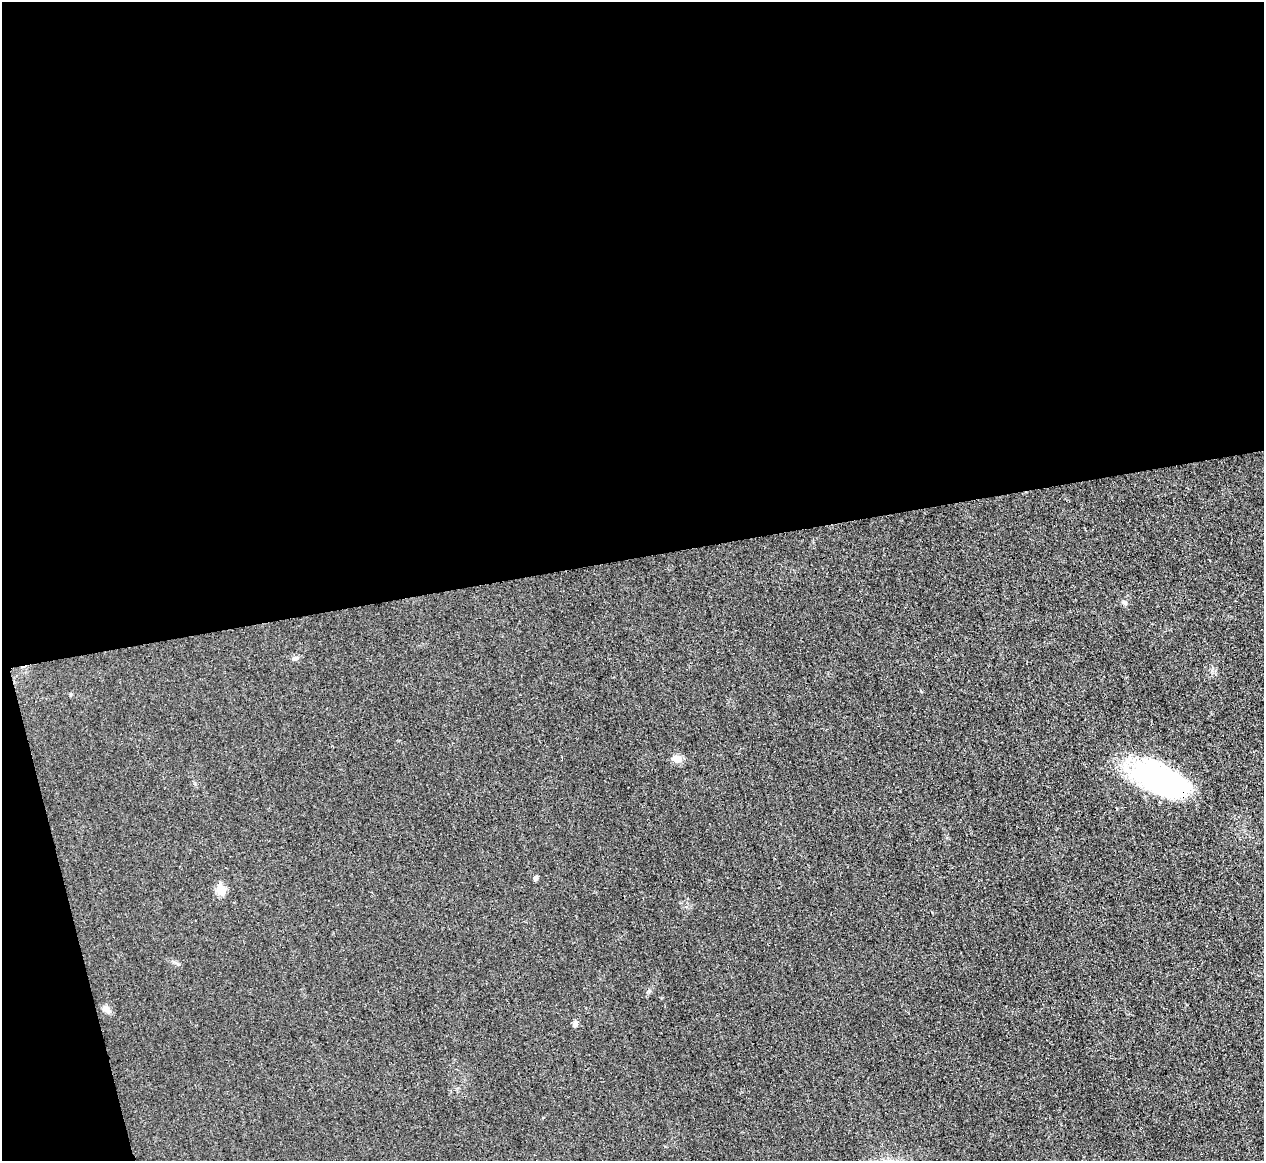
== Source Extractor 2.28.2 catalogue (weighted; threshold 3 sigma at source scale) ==
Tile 1 of 4 x 4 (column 1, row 1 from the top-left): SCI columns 9-1270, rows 3625-4783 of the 5067 x 5048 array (HDU 1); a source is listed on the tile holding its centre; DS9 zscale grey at full resolution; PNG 1266 x 1163 px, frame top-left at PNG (2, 2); no overlay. Shown black and unused: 50% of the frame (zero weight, under 3 of 4 exposures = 1% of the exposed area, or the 3 px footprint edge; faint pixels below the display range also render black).
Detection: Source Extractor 2.28.2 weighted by HDU 2 'WHT'; one run over the whole footprint, this tile lists its part. Background 0.0224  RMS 0.0056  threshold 0.0253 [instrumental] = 3 sigma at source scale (4.5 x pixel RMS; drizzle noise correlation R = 1.50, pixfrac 1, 0.05/0.05 arcsec/px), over >= 5 px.
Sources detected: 8; all 8 listed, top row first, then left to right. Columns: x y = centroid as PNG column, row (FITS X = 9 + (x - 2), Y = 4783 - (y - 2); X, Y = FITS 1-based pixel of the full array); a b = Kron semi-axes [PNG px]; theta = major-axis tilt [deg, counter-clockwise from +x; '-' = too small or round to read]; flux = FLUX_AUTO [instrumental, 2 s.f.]
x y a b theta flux
1124 602 6 5 - 1
296 658 9 5 27 1.4
676 759 12 10 -9 3.7
1160 780 64 29 -25 100
536 878 6 6 - 1.2
221 890 6 6 - 21
106 1009 12 8 -47 2.6
575 1023 7 6 - 2.1
Overlapping masked pixels (flux is a lower limit): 1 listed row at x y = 1160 780